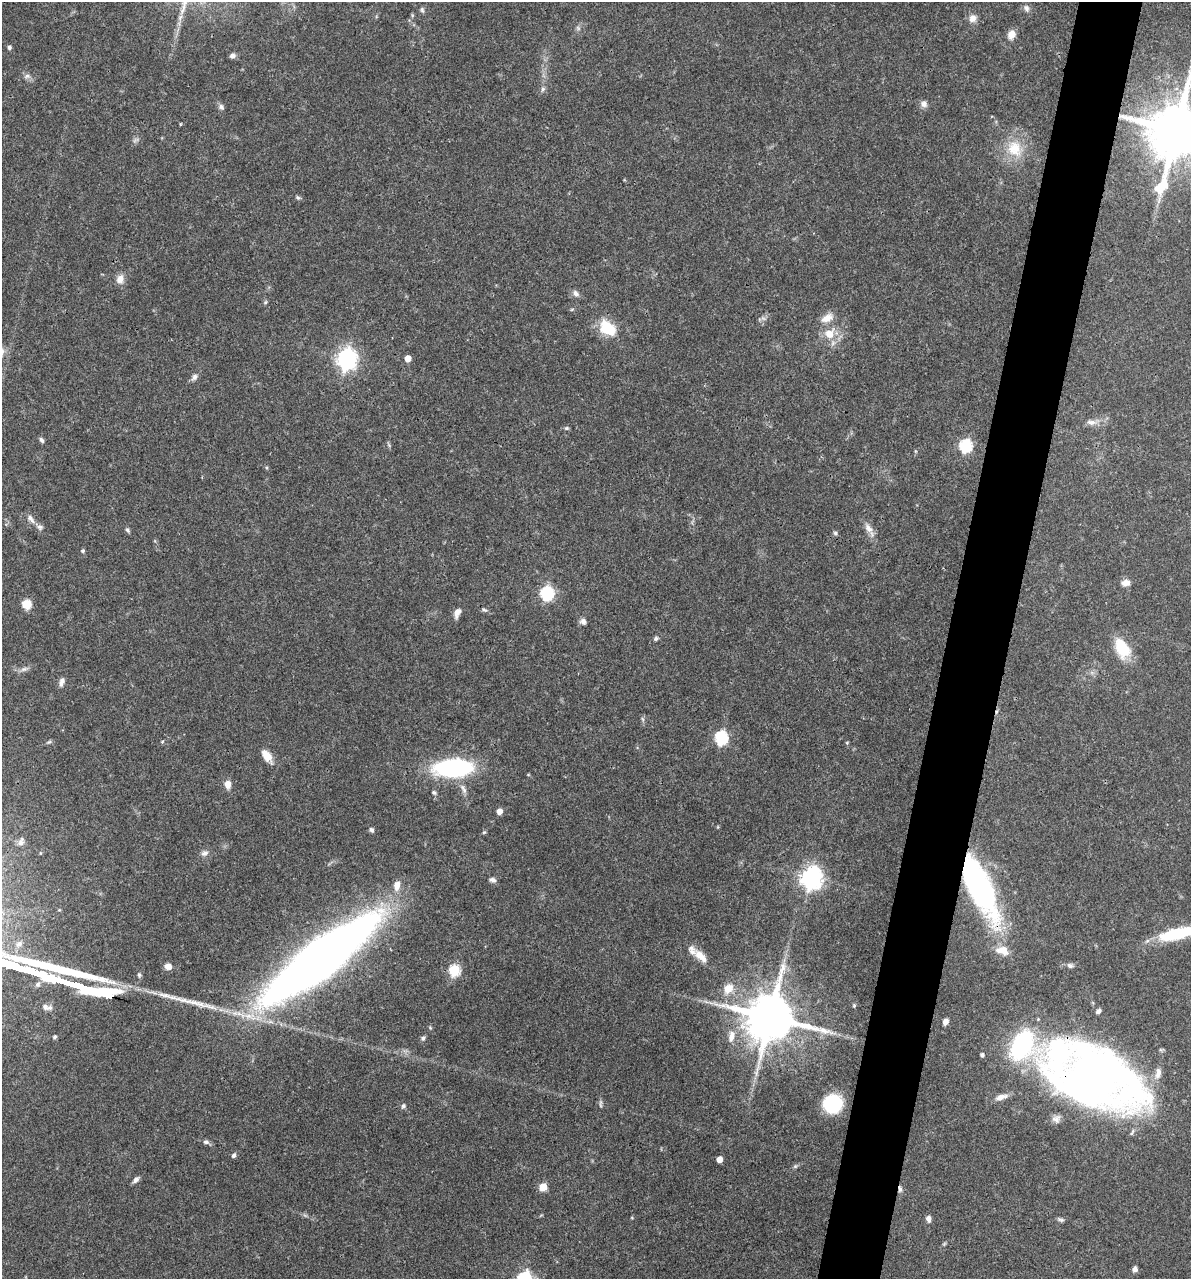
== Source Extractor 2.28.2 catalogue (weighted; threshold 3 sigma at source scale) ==
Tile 10 of 4 x 4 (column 2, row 3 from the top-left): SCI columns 1438-2626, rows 1280-2556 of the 5129 x 5114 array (HDU 1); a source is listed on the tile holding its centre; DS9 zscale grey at full resolution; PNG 1193 x 1281 px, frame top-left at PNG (2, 2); no overlay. Shown black and unused: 5% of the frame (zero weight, under 3 of 4 exposures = <1% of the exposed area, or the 3 px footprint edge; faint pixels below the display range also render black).
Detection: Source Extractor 2.28.2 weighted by HDU 2 'WHT'; one run over the whole footprint, this tile lists its part. Background 0.0744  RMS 0.0033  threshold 0.0147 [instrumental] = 3 sigma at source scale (4.5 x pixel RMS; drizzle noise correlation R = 1.50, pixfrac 1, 0.05/0.05 arcsec/px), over >= 5 px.
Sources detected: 103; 2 too faint to see at this stretch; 1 cosmic-ray / hot-pixel residue — not listed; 4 inside a brighter listed object's ellipse — not listed separately; the other 96 listed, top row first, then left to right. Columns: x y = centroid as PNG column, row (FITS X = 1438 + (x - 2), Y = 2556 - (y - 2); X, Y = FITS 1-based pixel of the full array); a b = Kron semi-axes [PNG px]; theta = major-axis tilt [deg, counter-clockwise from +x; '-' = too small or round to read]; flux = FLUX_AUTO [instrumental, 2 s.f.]
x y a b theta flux
1026 8 10 7 -60 1.3
422 10 8 5 -79 0.71
412 15 6 4 -73 0.36
973 18 10 9 - 2.3
578 28 7 4 -46 0.59
1011 34 11 8 70 2.8
9 47 5 5 - 0.69
232 56 7 6 - 1.2
27 76 10 6 1 1.3
543 89 8 6 86 0.91
924 104 9 8 - 1.5
221 107 8 6 -45 0.99
1176 130 17 16 - 2800
1015 149 24 22 -49 11
298 197 8 5 -24 0.61
120 279 11 8 77 2.8
576 293 10 8 -54 1.4
265 302 6 5 - 0.48
572 309 6 3 19 0.39
827 318 18 10 28 3.4
607 328 17 12 -38 12
829 334 13 12 - 5.5
408 358 5 5 - 4.1
347 359 10 7 -83 180
194 377 10 7 54 1.4
1091 422 16 7 -4 2.2
566 428 6 5 - 0.52
42 440 7 5 -55 0.88
965 446 6 6 - 46
31 519 15 7 -52 1.8
868 528 17 8 -58 2.6
127 530 7 5 -53 0.66
835 533 6 5 - 0.66
83 551 5 5 - 0.55
1126 583 10 8 7 2.2
547 593 6 6 - 59
27 604 10 10 - 3.7
484 610 9 5 -25 0.72
457 613 12 7 65 2.1
583 621 8 7 - 1.3
656 639 5 5 - 0.85
1122 648 27 16 -64 10
24 669 12 6 16 1.3
62 682 12 6 74 1.5
642 719 6 4 -70 0.56
721 738 7 6 - 51
162 741 5 3 - 0.33
49 742 9 4 27 0.6
847 743 4 4 - 0.33
267 756 16 8 -54 4.3
452 768 33 14 2 53
528 775 4 3 - 0.25
228 784 9 7 -82 2.7
463 789 16 6 -62 2
434 792 6 6 - 0.65
499 811 5 4 - 3
372 830 6 5 - 0.83
21 842 11 6 73 1.1
40 853 5 3 - 0.25
204 853 10 8 27 1.5
811 878 8 7 - 240
492 880 9 6 -13 1.1
397 885 12 8 80 2.9
979 887 63 21 -64 94
1181 933 56 11 14 21
1002 951 19 11 -15 4.6
701 956 22 9 -44 4.1
320 959 87 23 37 490
168 966 7 6 - 2.5
1070 966 8 6 -23 0.96
454 970 6 5 - 31
728 989 14 11 59 4.7
854 1005 5 4 - 0.39
45 1007 8 6 -29 1.6
1098 1011 6 5 - 1
770 1017 15 14 - 1900
946 1021 6 5 - 1.7
731 1036 17 9 78 3.5
54 1037 5 4 - 0.5
423 1038 6 6 - 0.83
982 1055 4 4 - 0.86
1093 1076 81 45 -24 340
1001 1097 17 7 18 2.6
832 1104 12 11 - 32
403 1106 7 6 - 0.75
1056 1119 11 10 - 1.8
206 1142 8 6 -14 0.95
234 1155 6 5 - 0.92
719 1159 5 4 - 3.4
795 1166 6 5 - 0.52
136 1179 9 5 45 1.3
543 1187 5 5 - 9.3
900 1189 8 5 -82 0.92
928 1219 7 6 - 1.5
1061 1220 10 4 -19 0.75
1135 1269 6 5 - 1.5
Overlapping masked pixels (flux is a lower limit): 6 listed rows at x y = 1176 130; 979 887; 320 959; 770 1017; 1093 1076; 900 1189
Isophote crosses this tile's border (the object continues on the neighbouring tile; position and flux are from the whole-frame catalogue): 2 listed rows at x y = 1176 130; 1181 933